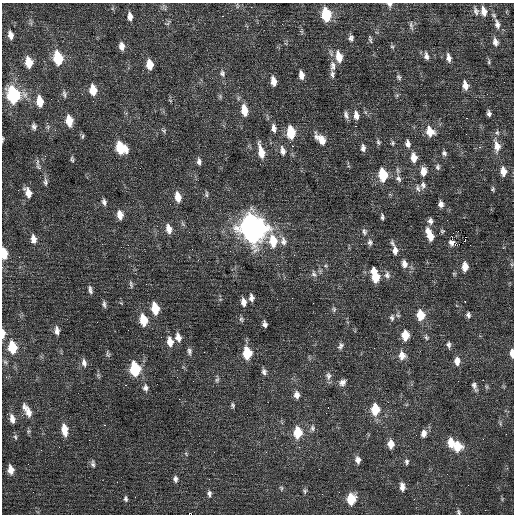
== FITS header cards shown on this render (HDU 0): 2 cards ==
NAXIS1  =                  512 / Axis length
NAXIS2  =                  512 / Axis length

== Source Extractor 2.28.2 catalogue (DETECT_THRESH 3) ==
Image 512 x 512 px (HDU 0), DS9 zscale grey, 1 PNG px = 1 image px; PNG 516 x 516 px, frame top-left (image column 1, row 512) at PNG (2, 3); no overlay
Background 0.227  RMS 0.91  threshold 2.72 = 3 sigma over >= 5 px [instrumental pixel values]
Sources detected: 198; all 198 listed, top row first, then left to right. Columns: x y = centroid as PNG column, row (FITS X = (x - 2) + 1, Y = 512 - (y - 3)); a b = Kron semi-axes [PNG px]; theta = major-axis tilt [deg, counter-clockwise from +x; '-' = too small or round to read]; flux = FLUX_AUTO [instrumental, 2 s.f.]
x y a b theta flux
390 4 7 5 -6 210
237 6 9 3 -78 82
476 11 11 6 -71 220
484 11 11 6 -79 470
326 15 10 6 -80 3100
222 16 3 2 - 180
130 17 10 6 -81 340
168 23 10 4 55 130
497 24 14 7 -80 380
411 25 14 4 -78 170
10 35 10 6 -76 350
351 38 8 6 -81 200
370 39 11 4 -77 120
495 42 10 7 -77 320
121 46 10 6 -82 370
392 47 6 5 - 93
426 56 10 6 -79 250
339 57 13 7 -78 810
58 58 11 7 -79 2700
448 58 10 5 -80 300
29 62 10 7 -82 870
489 62 6 4 83 96
149 64 10 6 -83 860
333 66 15 8 88 410
222 73 10 8 -78 240
332 74 11 6 -85 200
301 75 10 5 -82 370
399 77 8 5 -68 140
273 81 10 6 -80 470
465 85 11 7 -78 450
93 90 10 7 -82 960
64 94 10 6 -78 180
13 95 11 8 -75 6900
397 95 6 5 - 86
220 96 7 5 -79 110
170 100 6 3 -20 46
40 101 11 6 -83 870
244 110 13 7 -80 870
489 113 7 4 -80 190
346 115 11 5 -75 220
356 115 11 6 -80 370
466 118 3 2 - 56
69 121 11 7 -81 990
34 126 9 6 -80 200
356 126 3 2 - 110
274 128 11 6 -80 290
164 131 7 5 -18 110
430 131 11 9 -65 920
291 133 11 7 -83 1800
497 133 7 6 - 150
466 134 2 2 - 220
82 136 8 4 81 97
3 139 6 2 83 75
320 139 17 8 -46 700
378 142 7 5 -77 120
393 143 7 6 - 120
408 144 10 7 -78 300
292 146 3 2 - 160
497 146 14 8 -79 630
479 147 2 2 - 360
121 148 11 9 -44 2000
363 148 9 6 -86 240
282 151 12 7 -77 320
261 152 15 6 -77 860
444 153 7 7 - 170
414 157 12 8 -85 620
72 159 9 4 -79 130
37 162 14 5 -84 200
199 162 10 6 -82 210
438 167 9 6 80 180
398 170 10 5 -80 170
423 171 10 7 -89 560
503 171 10 7 -85 540
383 175 10 6 -83 2300
398 179 11 7 -51 260
45 182 12 6 -88 230
423 185 9 7 87 220
418 188 11 7 -77 250
493 189 6 5 - 95
18 190 3 2 - 54
28 193 12 7 -65 590
206 194 8 4 87 120
178 197 11 6 -78 670
104 202 9 6 -75 200
441 204 8 6 -77 270
120 215 11 7 -81 510
382 217 7 4 -82 130
430 221 8 7 - 220
183 224 9 4 -55 120
253 228 13 10 -75 57000
169 229 12 7 -76 510
443 231 7 5 8 110
458 231 2 2 - 110
364 232 10 6 -73 190
430 235 14 7 -68 980
33 240 11 6 78 540
465 240 3 2 - 240
273 241 19 10 -78 1500
283 241 14 8 -77 410
370 242 9 7 -81 190
392 243 10 5 -68 160
452 243 6 4 -20 260
395 250 10 7 -86 350
4 253 11 6 -83 980
294 255 3 3 - 46
19 257 2 2 - 97
404 264 11 8 -80 380
465 266 9 6 -89 610
314 274 11 7 -68 230
387 275 10 8 -86 270
375 276 13 6 -75 1600
131 284 11 5 -78 150
90 290 10 4 -80 200
251 298 8 5 -86 260
277 299 2 2 - 65
465 301 3 2 - 100
243 302 9 5 -81 370
121 303 6 3 -18 62
104 304 9 4 -79 160
155 308 11 6 -79 1400
334 309 7 7 - 130
420 315 10 8 -85 1100
468 315 7 5 -78 170
392 318 9 6 82 190
241 319 8 6 -65 140
143 320 11 7 -78 1400
265 324 6 4 -74 190
57 330 11 6 -85 300
128 330 2 2 - 44
3 334 10 4 88 470
405 335 8 6 90 1100
178 337 11 7 -74 430
426 337 8 6 -65 150
170 342 12 7 -80 610
448 345 8 6 -79 180
341 346 9 6 59 190
12 347 12 8 -81 1700
374 348 2 2 - 26
189 351 11 6 -82 210
204 352 2 2 - 48
247 353 10 7 -84 2100
512 353 9 4 -87 380
108 354 9 5 -69 120
402 355 10 9 - 530
457 361 9 6 -87 480
5 362 7 5 -44 120
84 363 11 7 -78 290
135 369 10 7 -82 3700
264 372 8 6 -71 200
328 376 11 7 -89 280
217 380 7 6 - 150
483 380 2 2 - 330
342 382 10 7 38 280
125 385 3 2 - 54
474 386 11 5 -70 240
145 388 9 7 -90 240
297 395 9 7 -84 360
388 402 3 2 - 90
233 405 7 5 -84 120
24 407 12 6 -83 290
328 407 2 2 - 200
375 409 9 7 -90 1800
28 412 16 8 -71 530
7 414 3 2 - 62
12 419 11 6 -78 390
500 423 6 4 -73 88
104 425 3 2 - 140
312 428 9 7 79 210
64 430 14 7 -82 790
28 431 7 6 - 110
298 432 10 7 89 1700
424 433 10 7 79 350
15 437 8 4 -68 110
89 440 2 2 - 45
451 442 10 7 -86 860
391 444 7 5 -88 600
457 446 10 9 - 1200
59 447 2 2 - 36
299 447 3 3 - 86
186 454 6 4 -47 70
358 460 9 7 -82 310
407 462 8 6 -82 150
93 464 9 5 -88 170
10 470 9 6 -80 500
447 474 2 2 - 24
175 479 8 5 -87 190
209 479 2 2 - 27
402 487 10 6 -84 360
281 488 7 5 -78 110
305 491 7 6 - 110
339 492 2 2 - 31
209 494 8 6 -90 180
322 494 3 2 - 62
356 497 3 2 - 400
126 499 7 5 -88 130
351 499 9 7 87 1800
459 512 7 5 -79 110
191 513 4 2 - 100
At the frame edge (FLAGS 8, measured only in part): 7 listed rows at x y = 390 4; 3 139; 4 253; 3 334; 512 353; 459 512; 191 513